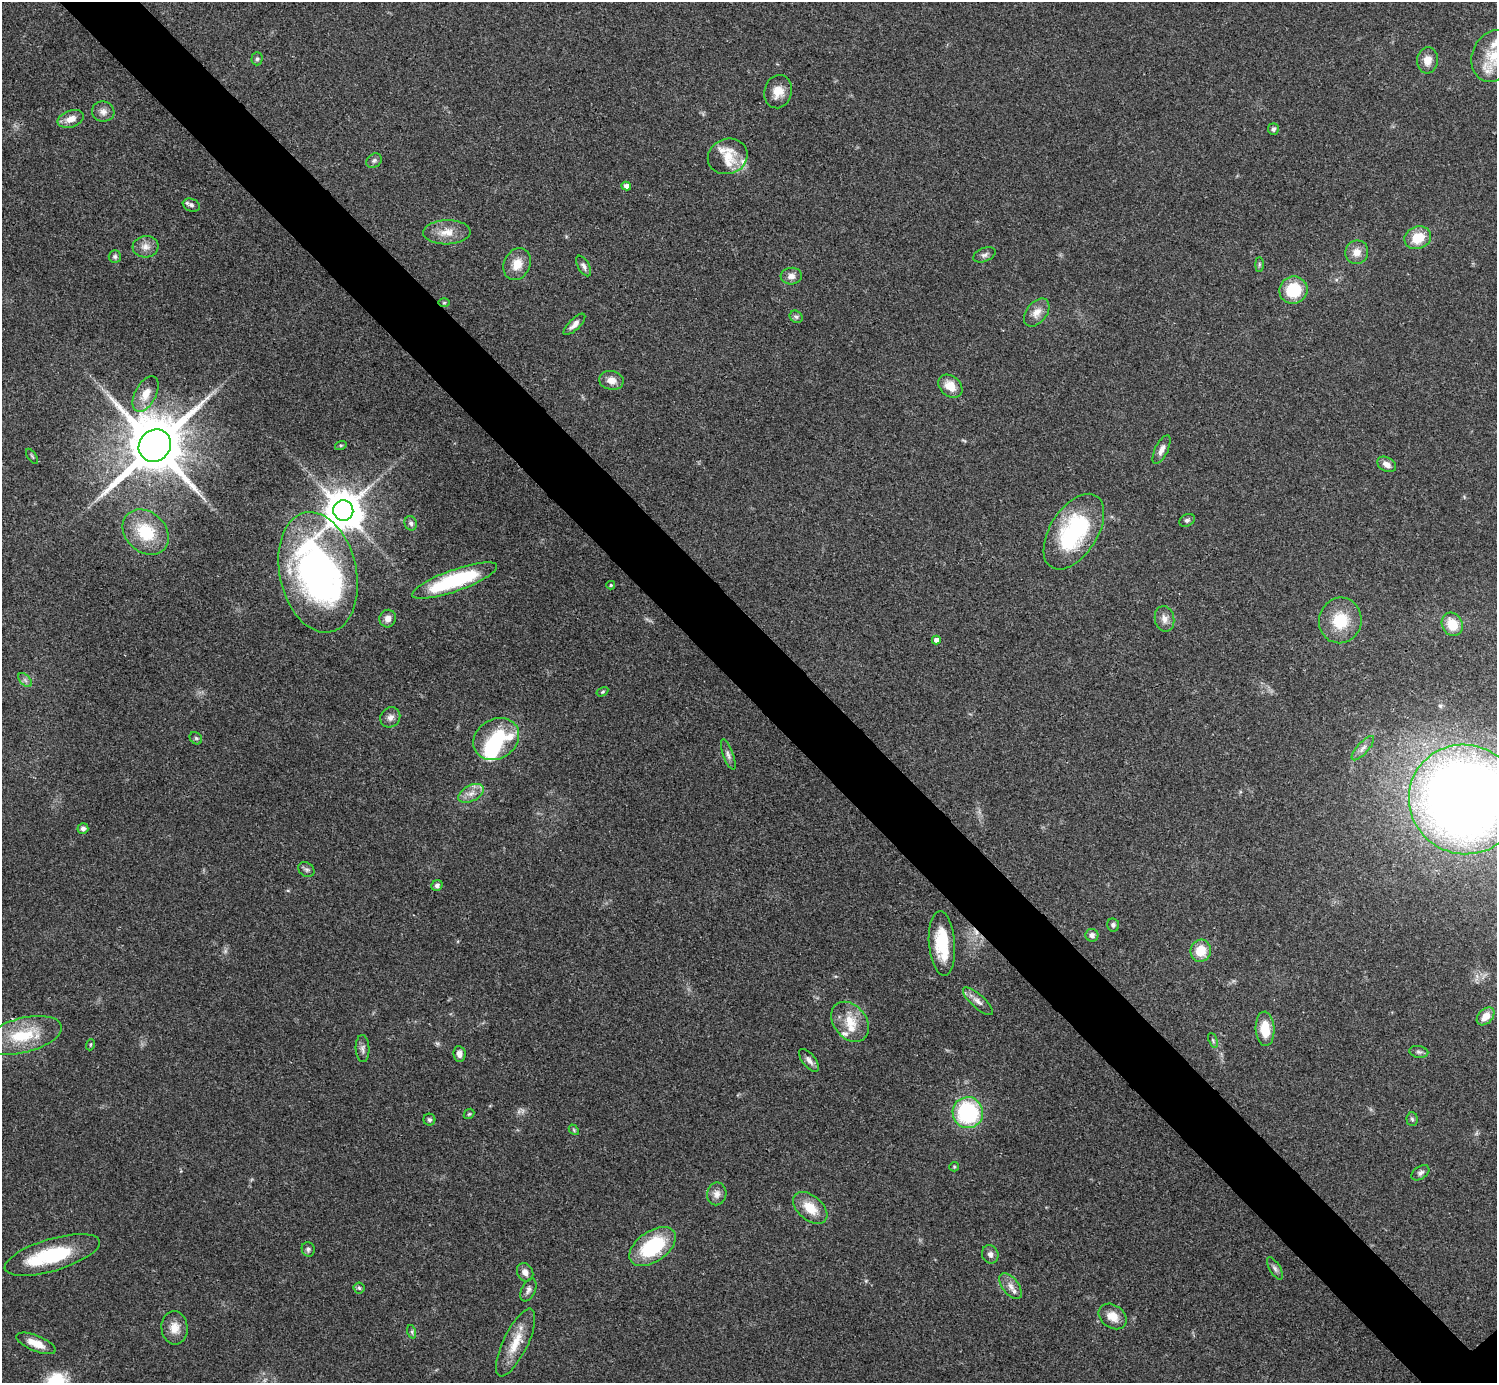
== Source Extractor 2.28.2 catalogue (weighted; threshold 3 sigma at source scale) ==
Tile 11 of 4 x 4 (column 3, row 3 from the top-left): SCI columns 2991-4485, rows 1538-2918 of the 5980 x 5979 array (HDU 1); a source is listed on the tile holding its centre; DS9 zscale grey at full resolution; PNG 1499 x 1385 px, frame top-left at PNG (2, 2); each listed source drawn as its Kron ellipse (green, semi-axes under 4 px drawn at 4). Shown black and unused: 5% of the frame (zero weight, under 3 of 4 exposures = <1% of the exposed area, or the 3 px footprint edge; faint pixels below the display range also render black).
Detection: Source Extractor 2.28.2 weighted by HDU 2 'WHT'; one run over the whole footprint, this tile lists its part. Background 0.0612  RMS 0.0056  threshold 0.0251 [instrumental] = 3 sigma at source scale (4.5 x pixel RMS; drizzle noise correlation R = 1.50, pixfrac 1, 0.05/0.05 arcsec/px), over >= 5 px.
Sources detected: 109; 1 too faint to see at this stretch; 2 inside a brighter object's white glare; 1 cosmic-ray / hot-pixel residue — neither listed nor drawn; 8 inside a brighter listed object's ellipse — not listed separately; the other 97 listed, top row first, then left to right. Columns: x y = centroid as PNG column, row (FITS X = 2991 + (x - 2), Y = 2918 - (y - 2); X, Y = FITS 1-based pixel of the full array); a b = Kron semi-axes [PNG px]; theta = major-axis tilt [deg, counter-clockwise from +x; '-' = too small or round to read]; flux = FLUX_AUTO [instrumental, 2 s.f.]
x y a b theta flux
1494 56 27 21 67 17
257 59 6 5 - 1.1
1428 60 13 10 83 5.3
778 92 17 14 72 7.4
103 112 11 10 - 3.3
71 119 13 8 20 5.5
1273 129 6 5 - 1.4
728 156 20 17 21 8.9
374 161 8 6 40 1.6
626 186 4 4 - 3
191 205 9 6 -21 1.7
447 232 23 12 1 8.4
1418 238 13 11 19 14
145 247 13 10 6 4.4
1357 252 12 11 - 5.3
984 255 12 6 22 2
115 256 6 6 - 1.2
517 264 16 13 64 8.5
1259 264 7 4 -90 0.72
584 266 11 5 -61 2
791 276 10 8 4 3.4
1293 290 14 13 - 21
444 303 6 4 1 0.63
1037 312 16 10 52 5.2
796 317 7 5 -42 1.3
574 324 14 5 45 3.1
611 380 12 9 -9 4.6
950 386 13 10 -41 8.6
146 394 19 10 62 8.2
341 445 6 4 17 0.71
155 446 17 15 46 4600
1162 450 15 6 64 3.3
32 456 8 3 -56 0.82
1387 464 10 7 -30 3.7
343 511 10 10 - 1700
1187 520 8 6 27 1.4
411 523 7 6 - 1.7
146 532 25 20 -42 25
1074 532 42 23 57 63
318 572 61 38 -78 230
454 581 45 11 19 53
611 585 4 4 - 0.77
388 619 9 8 - 3.1
1164 619 13 9 -77 3.9
1340 620 23 21 77 20
1452 624 12 10 -63 11
936 640 4 4 - 2.5
25 680 8 5 -45 1.5
602 692 6 3 32 0.67
390 717 11 9 50 3.2
196 738 7 5 -44 1.1
496 739 24 19 33 43
1363 748 15 5 48 3.2
728 755 16 5 -70 2.1
471 793 14 8 26 4.5
1465 799 56 54 -28 750
83 828 5 5 - 2
306 870 8 6 -34 1.5
437 885 6 5 - 1.9
1113 925 6 6 - 1.5
1092 935 6 6 - 2.2
942 943 32 13 -86 25
1201 951 11 10 - 11
978 1001 19 6 -43 3.8
1486 1016 10 7 47 6.3
850 1022 22 16 -51 12
1265 1029 17 9 -87 13
22 1035 40 17 14 25
1213 1040 8 4 -67 0.88
90 1045 5 3 - 0.56
363 1049 13 7 -88 2.4
1419 1052 9 6 -10 1.6
459 1054 8 6 -83 3
809 1060 14 6 -51 2.7
968 1113 15 15 - 59
469 1114 6 4 42 0.75
1412 1119 7 5 -84 1.1
429 1120 6 6 - 1.3
574 1130 6 4 -49 0.75
954 1167 5 4 - 0.7
1420 1173 10 6 34 1.8
717 1194 11 9 78 3.5
810 1208 20 12 -40 11
653 1246 26 15 35 40
308 1249 7 6 - 1.3
990 1254 9 8 - 2.3
52 1255 49 16 16 38
1275 1269 13 5 -59 1.9
525 1272 9 8 - 3.7
1011 1286 15 8 -52 4.3
359 1288 5 5 - 0.95
528 1290 12 7 66 2.3
1113 1316 15 11 -35 6.7
175 1328 17 13 -85 7.1
412 1332 7 4 -72 1.1
516 1342 37 12 64 13
36 1343 21 8 -22 8.4
Overlapping masked pixels (flux is a lower limit): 1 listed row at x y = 318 572
Isophote crosses this tile's border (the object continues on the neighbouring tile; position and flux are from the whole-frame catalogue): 2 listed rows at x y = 1494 56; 1465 799